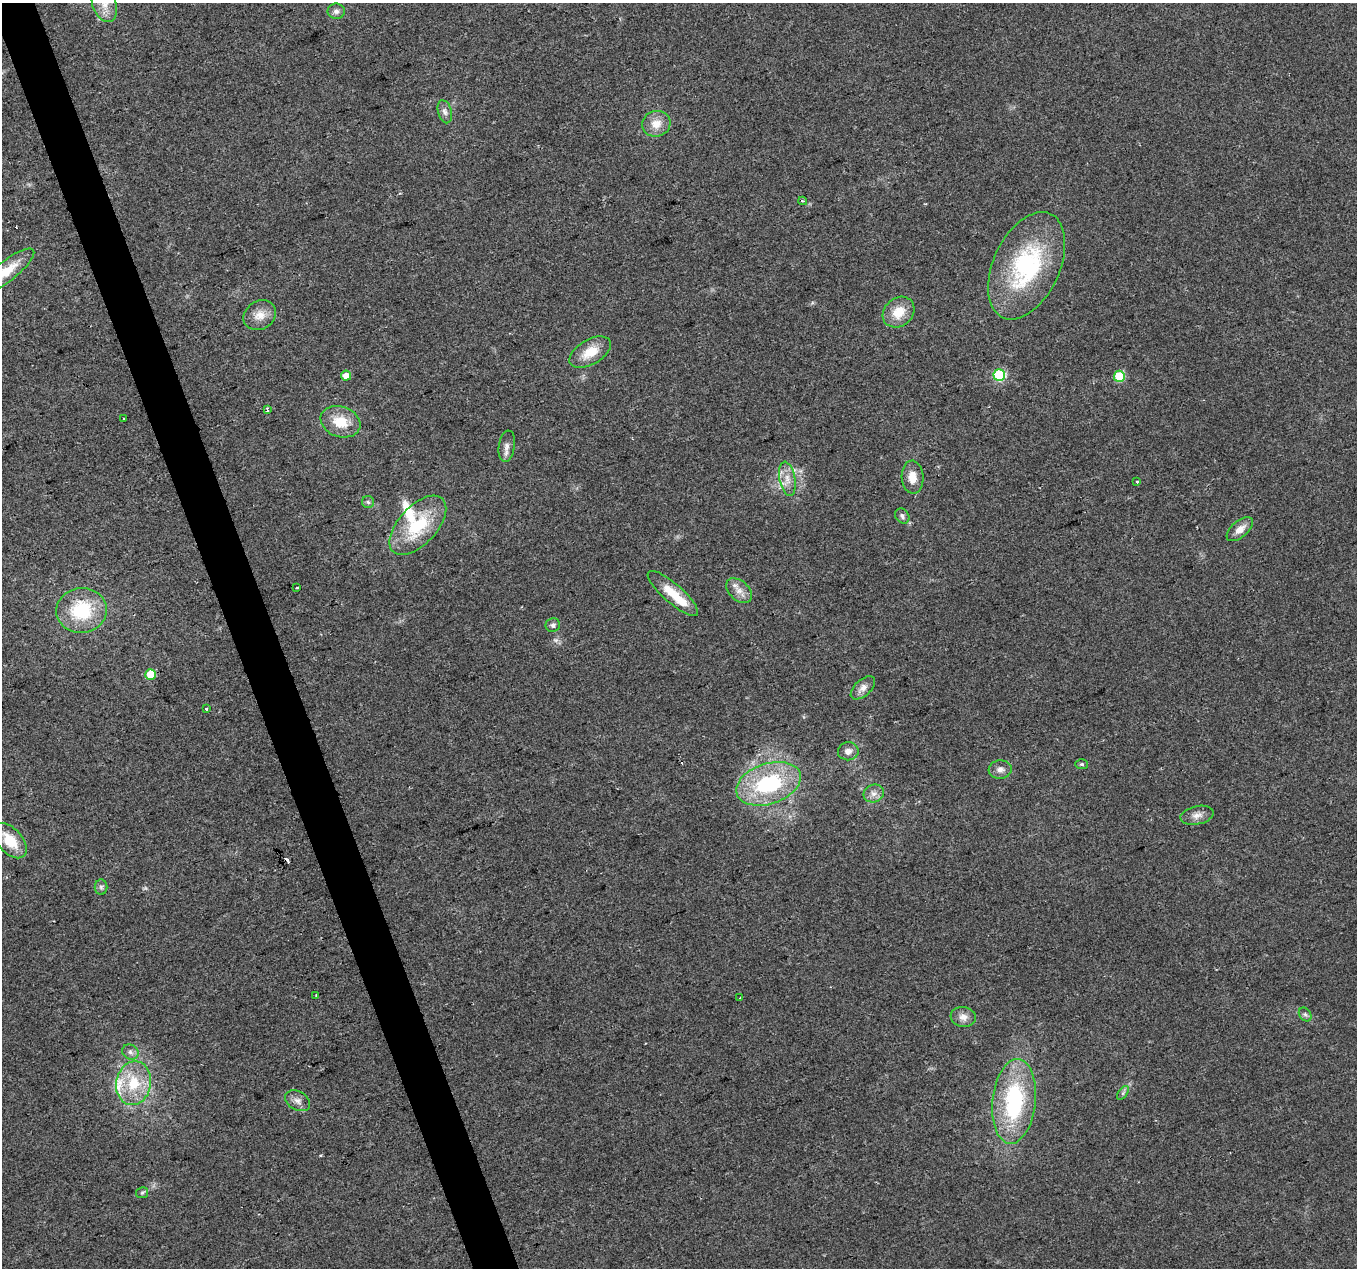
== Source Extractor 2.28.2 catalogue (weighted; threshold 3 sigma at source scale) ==
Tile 11 of 4 x 4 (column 3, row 3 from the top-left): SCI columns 2713-4067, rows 1334-2599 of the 5425 x 5251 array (HDU 1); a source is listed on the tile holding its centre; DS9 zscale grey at full resolution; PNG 1359 x 1270 px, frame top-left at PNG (2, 3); each listed source drawn as its Kron ellipse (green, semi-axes under 4 px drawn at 4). Shown black and unused: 3% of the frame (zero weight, under 2 of 3 exposures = <1% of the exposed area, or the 3 px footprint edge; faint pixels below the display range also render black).
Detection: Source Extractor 2.28.2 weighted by HDU 2 'WHT'; one run over the whole footprint, this tile lists its part. Background 0.0515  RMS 0.0069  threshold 0.0311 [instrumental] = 3 sigma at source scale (4.5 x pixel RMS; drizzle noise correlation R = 1.50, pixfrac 1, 0.0396/0.0396 arcsec/px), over >= 5 px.
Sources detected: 57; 1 too faint to see at this stretch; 3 cosmic-ray / hot-pixel residue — neither listed nor drawn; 3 inside a brighter listed object's ellipse — not listed separately; the other 50 listed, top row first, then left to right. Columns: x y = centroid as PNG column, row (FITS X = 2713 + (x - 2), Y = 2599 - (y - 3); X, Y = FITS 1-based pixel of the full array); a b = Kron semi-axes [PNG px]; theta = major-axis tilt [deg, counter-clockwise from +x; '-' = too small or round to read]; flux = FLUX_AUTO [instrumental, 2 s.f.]
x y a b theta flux
104 4 19 11 -70 11
336 11 8 7 - 2.7
445 112 12 7 -75 3.1
656 124 14 13 - 9.3
803 201 4 3 - 1.3
1027 266 57 33 65 88
6 271 34 10 37 18
899 312 17 14 41 15
260 315 17 14 33 8.9
590 352 23 12 30 15
999 375 6 6 - 67
346 376 5 5 - 8.1
1119 376 5 5 - 37
267 410 4 3 - 4.4
124 419 3 3 - 3.5
340 422 20 15 -19 17
507 446 16 8 82 4.1
912 477 16 11 -86 8.8
787 479 17 8 -80 6.8
1137 482 3 3 - 2.6
368 502 6 6 - 1.4
902 516 8 6 -52 2.2
418 525 36 19 47 40
1240 529 16 8 40 6.3
297 588 3 3 - 1.6
739 591 15 9 -42 6.2
673 593 32 9 -41 19
82 610 25 22 6 41
553 625 7 6 - 2.3
151 674 5 5 - 27
863 688 15 8 43 4.8
206 708 3 3 - 6.6
848 751 10 9 - 4.7
1082 764 6 5 - 1.2
1000 769 11 9 5 4.1
769 784 33 20 18 70
874 793 10 8 22 4.3
1197 815 17 9 12 5.1
10 841 21 12 -48 18
101 887 8 6 -89 1.9
316 995 2 2 - 0.52
740 998 3 2 - 0.87
1305 1014 7 5 -53 1.6
963 1017 12 10 -8 5.4
130 1052 9 7 -35 2.7
134 1083 22 17 79 26
1123 1093 8 4 54 1.3
298 1101 13 9 -29 4.3
1014 1101 42 21 84 74
142 1193 6 5 - 1.2
Isophote crosses this tile's border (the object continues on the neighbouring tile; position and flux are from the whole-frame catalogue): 2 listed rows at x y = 104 4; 6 271